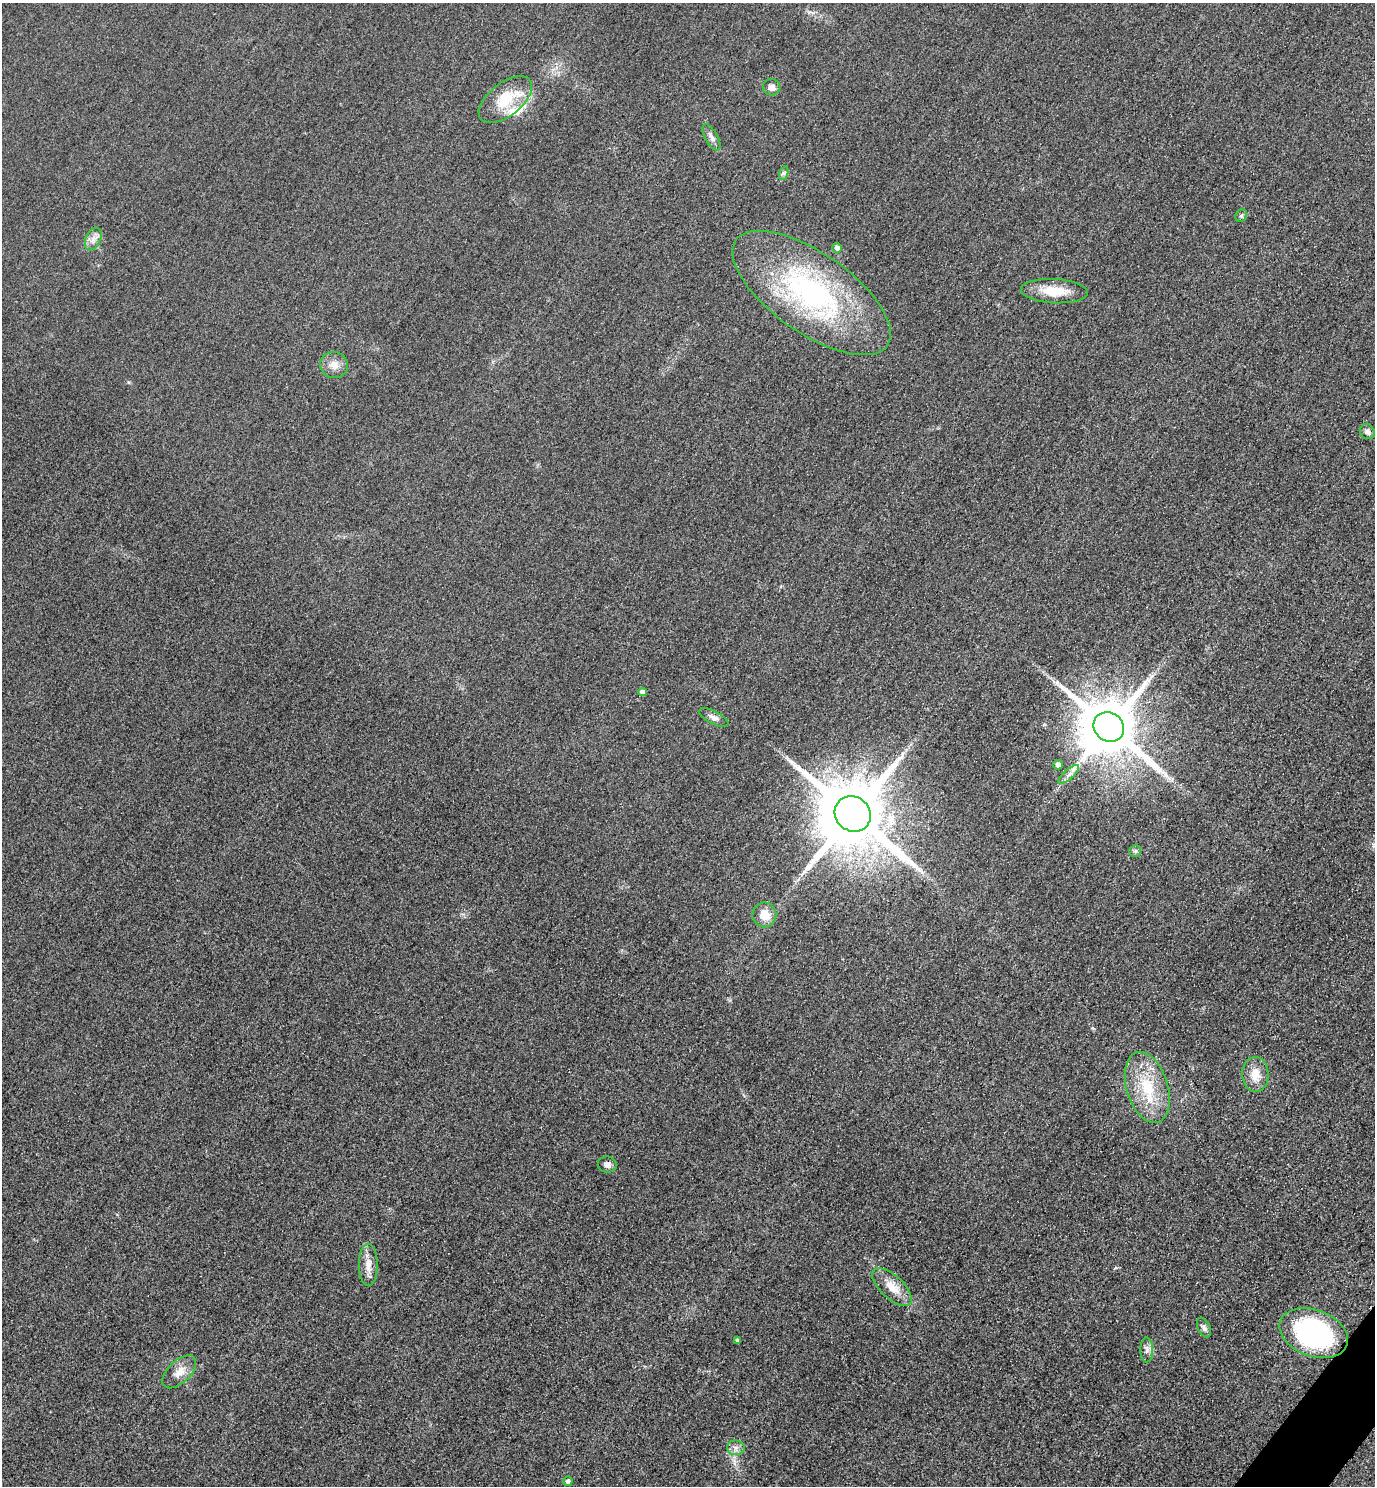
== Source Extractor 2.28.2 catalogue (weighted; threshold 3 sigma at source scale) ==
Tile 6 of 4 x 4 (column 2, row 2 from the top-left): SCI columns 1697-3069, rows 2998-4481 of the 5996 x 5993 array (HDU 1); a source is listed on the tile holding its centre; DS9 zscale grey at full resolution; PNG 1377 x 1488 px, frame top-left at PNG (2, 3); each listed source drawn as its Kron ellipse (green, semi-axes under 4 px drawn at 4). Shown black and unused: <1% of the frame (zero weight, under 3 of 4 exposures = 3% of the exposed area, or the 3 px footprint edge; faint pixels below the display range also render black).
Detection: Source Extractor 2.28.2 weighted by HDU 2 'WHT'; one run over the whole footprint, this tile lists its part. Background 0.0504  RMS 0.017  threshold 0.0749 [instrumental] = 3 sigma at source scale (4.5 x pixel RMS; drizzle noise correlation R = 1.50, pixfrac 1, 0.05/0.05 arcsec/px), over >= 5 px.
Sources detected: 32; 1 inside a brighter listed object's ellipse — not listed separately; the other 31 listed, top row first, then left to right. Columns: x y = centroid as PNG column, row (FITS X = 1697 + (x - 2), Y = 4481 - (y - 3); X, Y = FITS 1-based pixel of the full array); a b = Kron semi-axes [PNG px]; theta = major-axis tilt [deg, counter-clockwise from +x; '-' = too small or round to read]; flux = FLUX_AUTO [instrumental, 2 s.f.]
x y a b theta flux
772 87 9 8 - 9.1
505 100 31 16 38 62
712 137 14 6 -60 7.6
784 173 7 4 71 3.4
1241 216 7 5 53 3
93 239 12 7 66 9.8
837 248 5 5 - 7.1
1054 291 33 12 -3 41
812 293 92 40 -35 370
334 365 14 13 - 15
1367 432 8 7 - 6.9
642 692 4 4 - 7.2
714 717 16 6 -27 8.2
1109 727 16 14 -35 13000
1058 765 5 5 - 6.9
1069 774 13 5 41 8.2
853 814 19 17 -40 20000
1135 851 6 6 - 3.2
764 915 12 12 - 26
1255 1074 17 13 -87 25
1147 1087 37 20 -73 79
607 1164 9 8 - 7.6
368 1265 21 9 -90 18
892 1287 25 11 -43 27
1204 1328 10 6 -64 6.1
1314 1333 35 23 -20 280
737 1340 3 3 - 2.5
1147 1350 12 6 90 7.6
179 1372 21 11 43 20
736 1448 9 7 -8 7.1
568 1481 5 5 - 5.1